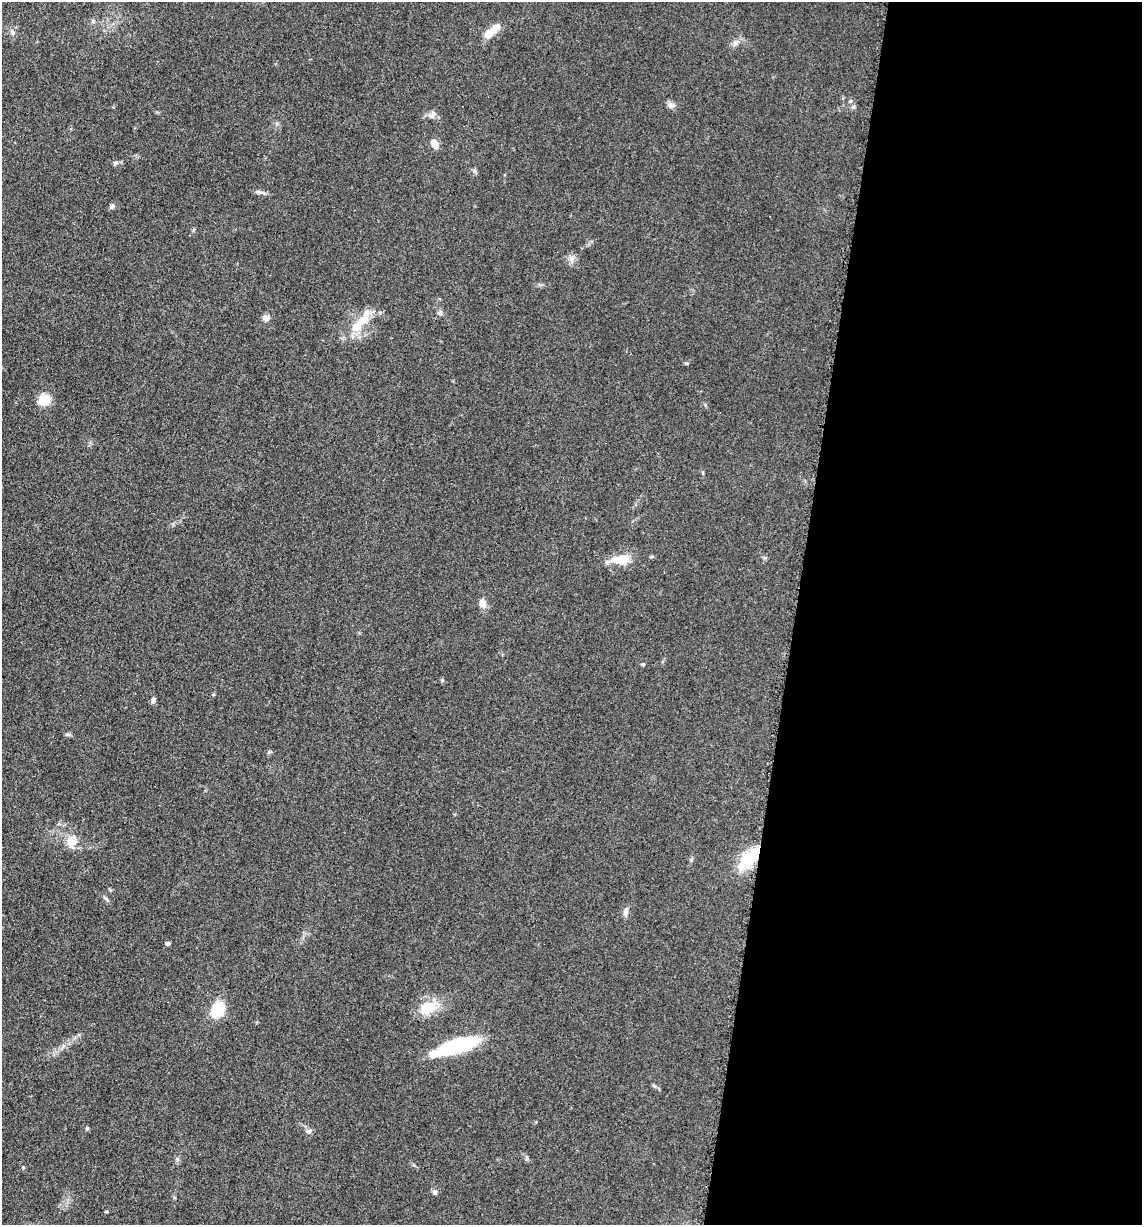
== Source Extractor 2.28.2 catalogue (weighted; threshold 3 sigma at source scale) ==
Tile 12 of 4 x 4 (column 4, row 3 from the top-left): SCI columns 3666-4805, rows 1244-2466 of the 4983 x 4926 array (HDU 1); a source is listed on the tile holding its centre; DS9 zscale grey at full resolution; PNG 1144 x 1227 px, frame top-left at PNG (2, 2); no overlay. Shown black and unused: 30% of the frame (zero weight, under 3 of 5 exposures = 4% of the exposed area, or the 3 px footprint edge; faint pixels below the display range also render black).
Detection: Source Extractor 2.28.2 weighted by HDU 2 'WHT'; one run over the whole footprint, this tile lists its part. Background 0.0565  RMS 0.0058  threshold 0.026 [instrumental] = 3 sigma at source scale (4.5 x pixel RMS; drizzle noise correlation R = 1.50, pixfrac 1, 0.05/0.05 arcsec/px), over >= 5 px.
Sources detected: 34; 1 inside a brighter listed object's ellipse — not listed separately; the other 33 listed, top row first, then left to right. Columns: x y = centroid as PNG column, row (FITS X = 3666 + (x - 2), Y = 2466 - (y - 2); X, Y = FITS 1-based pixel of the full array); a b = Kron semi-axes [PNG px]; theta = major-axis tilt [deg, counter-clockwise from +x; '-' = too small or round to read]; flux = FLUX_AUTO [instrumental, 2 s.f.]
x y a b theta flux
93 21 7 4 -46 0.93
12 32 6 4 -87 1
489 33 16 8 42 7.4
672 106 11 6 29 1.9
853 107 6 4 45 0.93
433 114 10 7 46 2.1
434 144 12 7 -66 4
115 163 8 5 45 1.2
474 171 7 4 -89 0.97
260 192 12 3 -9 1.6
112 206 6 5 - 1.6
572 259 10 6 -87 2.4
440 313 7 6 - 1.6
266 317 8 8 - 2.6
360 322 41 11 51 14
686 363 5 3 - 0.61
44 400 13 12 - 9
621 559 24 10 5 11
482 603 11 8 -81 3.6
643 664 5 4 - 0.63
153 700 8 5 72 1.6
68 734 7 4 -18 0.97
72 841 17 12 55 7
748 859 30 13 47 22
106 899 9 3 -45 0.98
626 912 11 6 84 2.5
168 943 6 5 - 1.1
428 1008 24 15 26 13
218 1009 15 12 67 18
455 1046 48 13 17 43
654 1086 6 4 -19 0.86
309 1131 7 6 - 1.7
435 1192 6 6 - 1.7
Overlapping masked pixels (flux is a lower limit): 1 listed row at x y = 748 859
Unlisted compact peaks at least as high as the median listed source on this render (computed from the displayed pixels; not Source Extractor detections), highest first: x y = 87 1128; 735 43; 442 680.